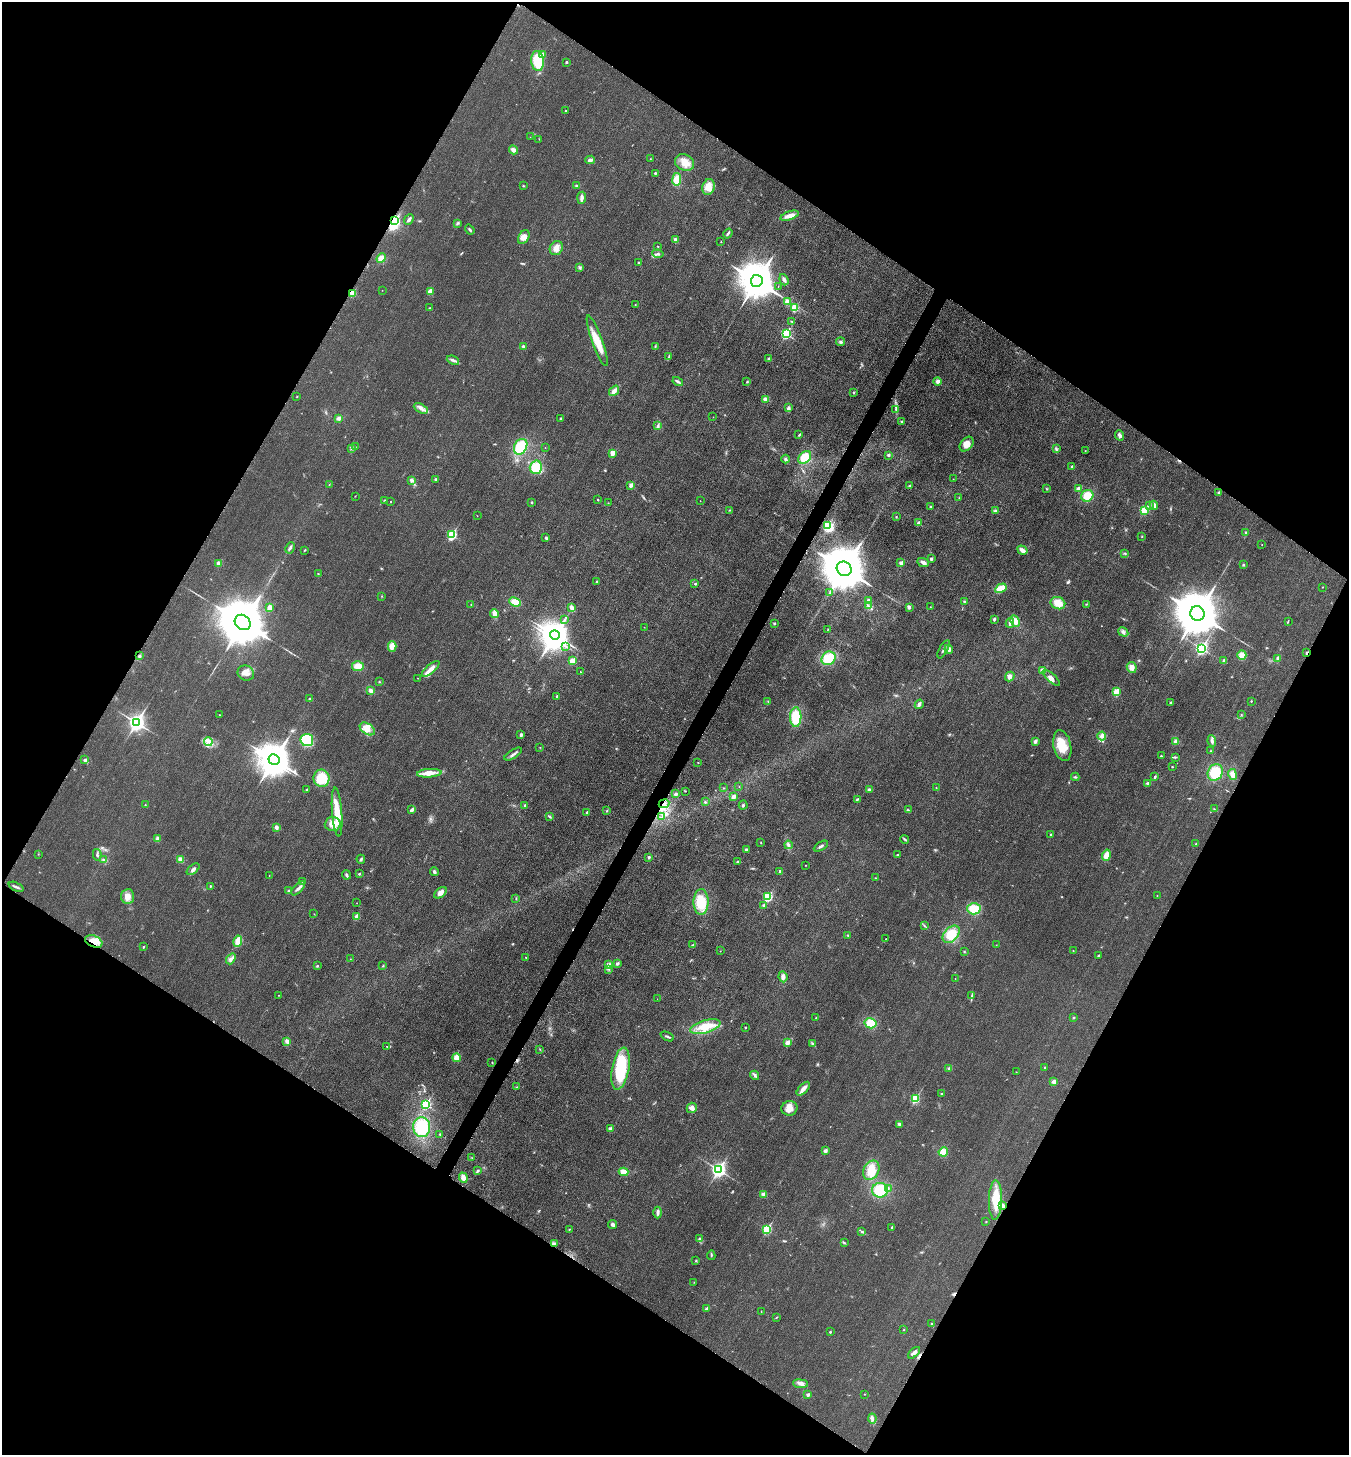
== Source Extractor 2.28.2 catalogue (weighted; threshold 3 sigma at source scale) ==
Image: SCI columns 155-5541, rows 15-5824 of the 5843 x 5836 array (HDU 1 of 3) = the unmasked area's bounding box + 8 px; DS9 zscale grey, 4 x 4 block average (1 PNG px = mean of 4 x 4 image px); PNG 1351 x 1457 px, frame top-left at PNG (2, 2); each listed source drawn as its Kron ellipse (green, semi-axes under 4 px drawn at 4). Shown black and unused: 48% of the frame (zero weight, under 3 of 4 exposures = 1% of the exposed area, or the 3 px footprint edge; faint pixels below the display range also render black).
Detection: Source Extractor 2.28.2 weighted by HDU 2 'WHT'. Background 0.018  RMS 0.0053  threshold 0.0239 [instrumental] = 3 sigma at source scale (4.5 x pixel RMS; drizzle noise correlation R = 1.50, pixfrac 1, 0.05/0.05 arcsec/px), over >= 5 px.
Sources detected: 399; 4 too faint to see at this stretch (4 x 4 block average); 5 inside a brighter object's white glare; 3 cosmic-ray / hot-pixel residue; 1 long thin detection or spike segment (spike, bleed or trail) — neither listed nor drawn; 1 coinciding with a brighter row at this scale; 14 inside a brighter listed object's ellipse — not listed separately; the other 371 listed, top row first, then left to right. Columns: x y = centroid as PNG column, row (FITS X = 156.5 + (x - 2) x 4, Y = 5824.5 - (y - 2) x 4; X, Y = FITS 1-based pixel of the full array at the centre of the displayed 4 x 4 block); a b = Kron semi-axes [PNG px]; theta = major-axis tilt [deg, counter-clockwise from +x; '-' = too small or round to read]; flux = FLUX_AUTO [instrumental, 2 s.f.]
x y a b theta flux
542 55 2 2 - 40
538 61 10 6 -85 110
566 62 2 2 - 7.8
565 111 2 2 - 1.9
530 137 2 2 - 0.6
539 139 2 2 - 1
514 150 4 3 - 17
650 159 2 2 - 1.4
590 160 5 4 - 11
685 163 10 8 -27 36
655 173 2 2 - 6.7
677 179 6 4 82 41
523 186 2 2 - 2.8
577 186 3 2 - 3.6
709 187 8 6 75 23
582 198 6 3 85 14
790 216 9 3 19 27
409 219 6 3 48 8.9
394 221 3 2 - 350
457 223 4 2 - 3.7
470 230 5 2 - 5.3
728 233 5 2 - 4.8
524 237 7 5 59 22
675 240 4 3 - 7.4
721 242 2 2 - 1.6
658 246 3 2 - 1.7
556 248 7 6 - 21
658 254 5 3 - 7.6
381 258 5 3 - 27
638 263 3 2 - 3.2
579 267 3 2 - 3
784 280 6 3 -71 7.7
757 281 6 6 - 11000
778 286 2 2 - 0.73
382 290 2 2 - 0.93
430 291 2 2 - 50
353 293 2 2 - 78
787 302 2 2 - 81
635 304 2 2 - 2.5
429 308 3 2 - 1.6
794 308 2 2 - 150
792 321 2 2 - 2.1
786 334 3 2 - 340
597 341 27 5 -70 67
841 342 4 3 - 6.3
523 346 3 2 - 3.5
655 346 2 2 - 1.6
668 357 3 2 - 2.8
769 359 2 2 - 17
453 360 6 3 -22 8.5
678 381 5 2 - 6.7
747 381 2 2 - 2.4
938 381 4 3 - 8.8
614 391 6 3 51 17
853 392 2 2 - 2.5
297 397 2 2 - 1.2
765 399 4 3 - 11
421 408 7 3 -28 12
788 408 3 2 - 9.6
896 410 2 2 - 2
713 417 2 2 - 0.92
339 418 4 3 - 9.6
560 418 2 2 - 3.6
901 421 2 2 - 4.7
658 426 3 2 - 2.8
799 435 3 2 - 2.8
1120 435 5 3 - 8.5
967 444 8 5 49 23
355 447 2 2 - 1.2
521 447 8 6 61 88
545 447 2 2 - 0.7
351 449 2 2 - 1.3
1056 449 2 2 - 2.6
1085 451 2 2 - 1.1
612 453 2 2 - 54
889 455 2 2 - 14
805 457 7 5 43 57
785 459 4 2 - 4.9
1072 466 3 2 - 4.2
536 467 7 6 - 78
435 479 2 2 - 8.4
953 479 2 2 - 0.89
411 480 3 3 - 8.9
329 484 2 2 - 1.2
631 485 2 2 - 28
910 486 2 2 - 1.1
1046 488 2 2 - 1.9
1078 488 4 3 - 6.6
1219 492 4 2 - 4.8
355 496 2 2 - 0.93
1087 496 6 5 - 48
959 498 2 2 - 0.73
384 500 3 2 - 2
598 500 2 2 - 2
700 501 2 2 - 0.83
390 502 2 2 - 2.6
532 503 2 2 - 2
608 503 2 2 - 1.1
1154 505 4 2 - 17
1149 506 3 3 - 6.6
931 507 2 2 - 10
730 510 2 2 - 1.3
1145 510 2 2 - 170
995 511 3 3 - 5.8
477 516 2 2 - 0.98
896 517 3 2 - 2.1
919 523 2 2 - 21
827 526 3 2 - 230
1246 532 2 2 - 4.6
452 535 3 2 - 310
1142 536 2 2 - 2.2
546 538 3 2 - 6.3
1262 544 2 2 - 0.94
290 548 6 2 63 6.3
304 550 3 2 - 2.2
1022 550 5 3 - 20
1125 553 4 2 - 3.3
931 559 2 2 - 17
923 562 6 3 -24 12
219 563 2 2 - 59
901 563 2 2 - 33
1243 565 3 2 - 3.1
844 569 8 7 - 22000
318 574 2 2 - 2.2
597 582 3 2 - 2.6
695 584 2 2 - 6.4
1323 587 2 2 - 1.1
1001 588 6 4 29 42
830 592 2 2 - 1.1
381 596 2 2 - 1.1
869 600 2 2 - 24
964 601 2 2 - 3.2
515 602 6 4 -24 33
1058 603 7 6 - 33
1086 604 2 2 - 1.8
471 605 2 2 - 1
868 606 4 2 - 4.9
909 607 2 2 - 20
930 607 2 2 - 1.7
269 608 4 2 - 23
572 608 4 3 - 17
494 613 4 3 - 18
1197 614 7 7 - 20000
565 619 2 2 - 1.5
994 619 3 2 - 5.3
1015 621 6 4 -62 29
1288 621 4 2 - 2
243 622 8 7 - 25000
1010 623 5 2 - 13
774 624 3 2 - 3.4
644 627 2 2 - 0.91
828 629 2 2 - 1.1
1123 632 5 3 - 7.6
555 635 5 4 - 4400
392 646 5 4 - 27
566 646 2 2 - 1.2
1201 648 3 2 - 650
944 649 10 2 62 8.3
949 649 4 3 - 11
1307 653 3 2 - 12
1242 655 4 4 - 26
139 656 2 2 - 14
828 658 7 6 - 76
1278 658 4 3 - 6.4
572 661 2 2 - 75
1224 661 3 2 - 8.2
358 666 6 5 - 32
1132 667 5 4 - 17
431 669 11 4 41 20
1043 670 4 3 - 14
580 672 2 2 - 1.7
246 673 8 7 - 23
1010 676 5 4 - 13
417 678 2 2 - 1.4
1051 678 11 4 -42 14
379 682 2 2 - 1.9
370 690 3 3 - 13
1116 692 2 2 - 110
557 696 2 2 - 8.5
310 699 4 2 - 6.8
768 701 2 2 - 1.5
1251 701 2 2 - 3.5
1170 703 3 2 - 3.1
919 704 5 3 - 8.2
1241 714 2 2 - 1.6
219 715 2 2 - 0.99
796 717 10 5 90 110
136 722 3 3 - 1500
367 729 8 5 -36 25
521 735 4 3 - 5.5
1102 736 4 4 - 12
307 740 6 6 - 150
1035 741 2 2 - 30
1176 741 4 4 - 12
1212 741 6 3 -82 8.8
208 742 4 3 - 11
1062 746 16 8 -78 68
540 747 2 2 - 0.7
1210 751 3 2 - 2
513 754 10 2 32 7.5
1161 756 2 2 - 2.8
1175 757 2 2 - 1.4
85 760 2 2 - 17
274 760 6 5 - 7200
698 763 2 2 - 1.4
1172 767 2 2 - 2.6
1215 772 8 7 - 80
429 773 12 4 4 32
1233 774 5 4 - 26
1075 777 4 2 - 3.8
1155 777 4 2 - 4.3
321 778 9 8 - 93
1148 783 4 3 - 6.4
739 786 2 2 - 1
724 788 2 2 - 1.6
936 788 2 2 - 1.7
307 789 3 2 - 2.3
869 790 4 3 - 4.7
685 791 2 2 - 1.8
675 794 3 2 - 5.2
733 797 2 2 - 33
858 799 3 2 - 3
705 802 3 2 - 2.9
664 804 5 2 - 8.3
145 805 2 2 - 1.4
743 805 4 2 - 4
525 806 2 2 - 14
1214 809 2 2 - 1.9
412 810 4 2 - 14
908 810 2 2 - 2.5
607 811 2 2 - 2
337 812 24 5 -85 82
587 812 2 2 - 5.7
549 816 4 2 - 3.8
661 817 2 2 - 1.8
333 824 8 7 - 32
276 827 3 3 - 8.8
1051 835 2 2 - 7.5
158 839 3 3 - 9.3
905 839 4 2 - 5.1
761 842 2 2 - 1.1
1196 844 3 2 - 2.1
788 845 4 2 - 5.6
821 846 8 2 31 7.3
746 849 2 2 - 9.7
38 854 2 2 - 1.3
97 855 6 3 -79 6.1
898 855 3 2 - 2.8
1106 855 5 4 - 24
649 857 2 2 - 4.7
180 859 3 3 - 12
361 859 4 2 - 4.4
104 860 3 2 - 3.8
738 862 2 2 - 3.3
806 865 2 2 - 2
193 869 7 3 38 8.5
780 871 2 2 - 11
434 872 4 2 - 6.9
359 874 2 2 - 8.8
346 875 5 2 - 7.1
269 876 2 2 - 1
876 878 2 2 - 1.2
302 881 2 2 - 1.4
210 886 2 2 - 2.4
16 887 8 2 -24 6.8
298 888 9 2 46 10
289 891 3 2 - 4.3
440 893 7 4 39 17
127 896 7 6 - 25
1157 896 2 2 - 1
768 897 2 2 - 240
516 898 2 2 - 2
701 902 13 7 -89 93
357 903 2 2 - 0.66
764 905 2 2 - 5
974 909 7 5 -2 62
314 914 2 2 - 0.92
357 916 2 2 - 46
924 926 3 2 - 2
951 934 10 6 46 58
848 935 3 2 - 2.4
886 939 2 2 - 1.2
94 941 9 5 -21 37
238 941 6 4 80 30
693 945 3 2 - 2.8
996 945 2 2 - 0.65
143 947 2 2 - 5.7
1073 950 2 2 - 2.2
720 951 2 2 - 0.99
964 951 2 2 - 1.9
1099 955 3 2 - 2.7
526 957 2 2 - 1.5
231 959 6 2 51 8.5
350 959 2 2 - 0.91
617 963 2 2 - 19
608 964 2 2 - 1.9
317 966 3 2 - 2.8
383 966 2 2 - 1.9
609 969 2 2 - 1.7
783 977 5 4 - 11
955 979 2 2 - 0.88
279 995 2 2 - 1
972 995 2 2 - 1.8
657 999 2 2 - 0.61
1074 1017 3 2 - 2.2
816 1018 2 2 - 1.8
870 1023 6 5 - 51
705 1027 15 6 15 58
745 1027 2 2 - 2.8
667 1036 7 2 -26 5.8
287 1041 4 3 - 13
787 1043 2 2 - 40
813 1044 3 2 - 3.8
387 1046 2 2 - 1.8
540 1049 2 2 - 1.8
456 1058 4 3 - 29
492 1062 3 2 - 1.6
1045 1067 2 2 - 5
621 1069 21 8 79 180
949 1069 3 2 - 3.2
1016 1072 2 2 - 1.4
755 1075 5 3 - 7.3
1054 1082 2 2 - 41
517 1087 2 2 - 1.4
803 1089 8 4 47 15
941 1094 2 2 - 3
915 1099 2 2 - 200
426 1104 3 2 - 270
692 1108 5 5 - 14
789 1108 8 7 - 29
899 1124 3 3 - 5.4
422 1127 10 8 -85 120
611 1129 3 2 - 4
440 1134 2 2 - 3.2
825 1151 2 2 - 24
943 1152 4 4 - 30
472 1158 2 2 - 0.82
719 1170 3 3 - 1100
871 1170 10 7 63 53
478 1171 4 2 - 3.8
624 1172 5 4 - 28
463 1178 5 3 - 26
888 1188 3 2 - 3.1
880 1190 8 7 - 100
763 1194 3 3 - 8.6
995 1200 20 6 88 85
1003 1206 4 3 - 11
658 1212 6 3 -88 9.9
986 1222 2 2 - 1.4
613 1224 4 3 - 8
892 1227 3 2 - 3.4
569 1229 2 2 - 1.7
767 1229 3 2 - 250
862 1232 3 2 - 3.4
700 1238 3 3 - 4.2
554 1243 3 2 - 4.2
844 1243 3 2 - 3.8
711 1255 5 2 - 3.6
696 1260 3 2 - 3
694 1282 2 2 - 0.99
707 1308 4 2 - 10
761 1312 2 2 - 1.1
777 1317 2 2 - 1.8
932 1323 2 2 - 1.9
904 1330 2 2 - 1.1
830 1332 2 2 - 7.7
914 1353 7 2 42 16
800 1384 7 4 -7 13
865 1394 2 2 - 1.3
808 1395 2 2 - 18
872 1418 5 3 - 8.4
Overlapping masked pixels (flux is a lower limit): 6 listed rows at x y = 394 221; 353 293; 1307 653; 664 804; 94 941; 1003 1206
Diffuse or blended objects may show on this block-average render without a row.